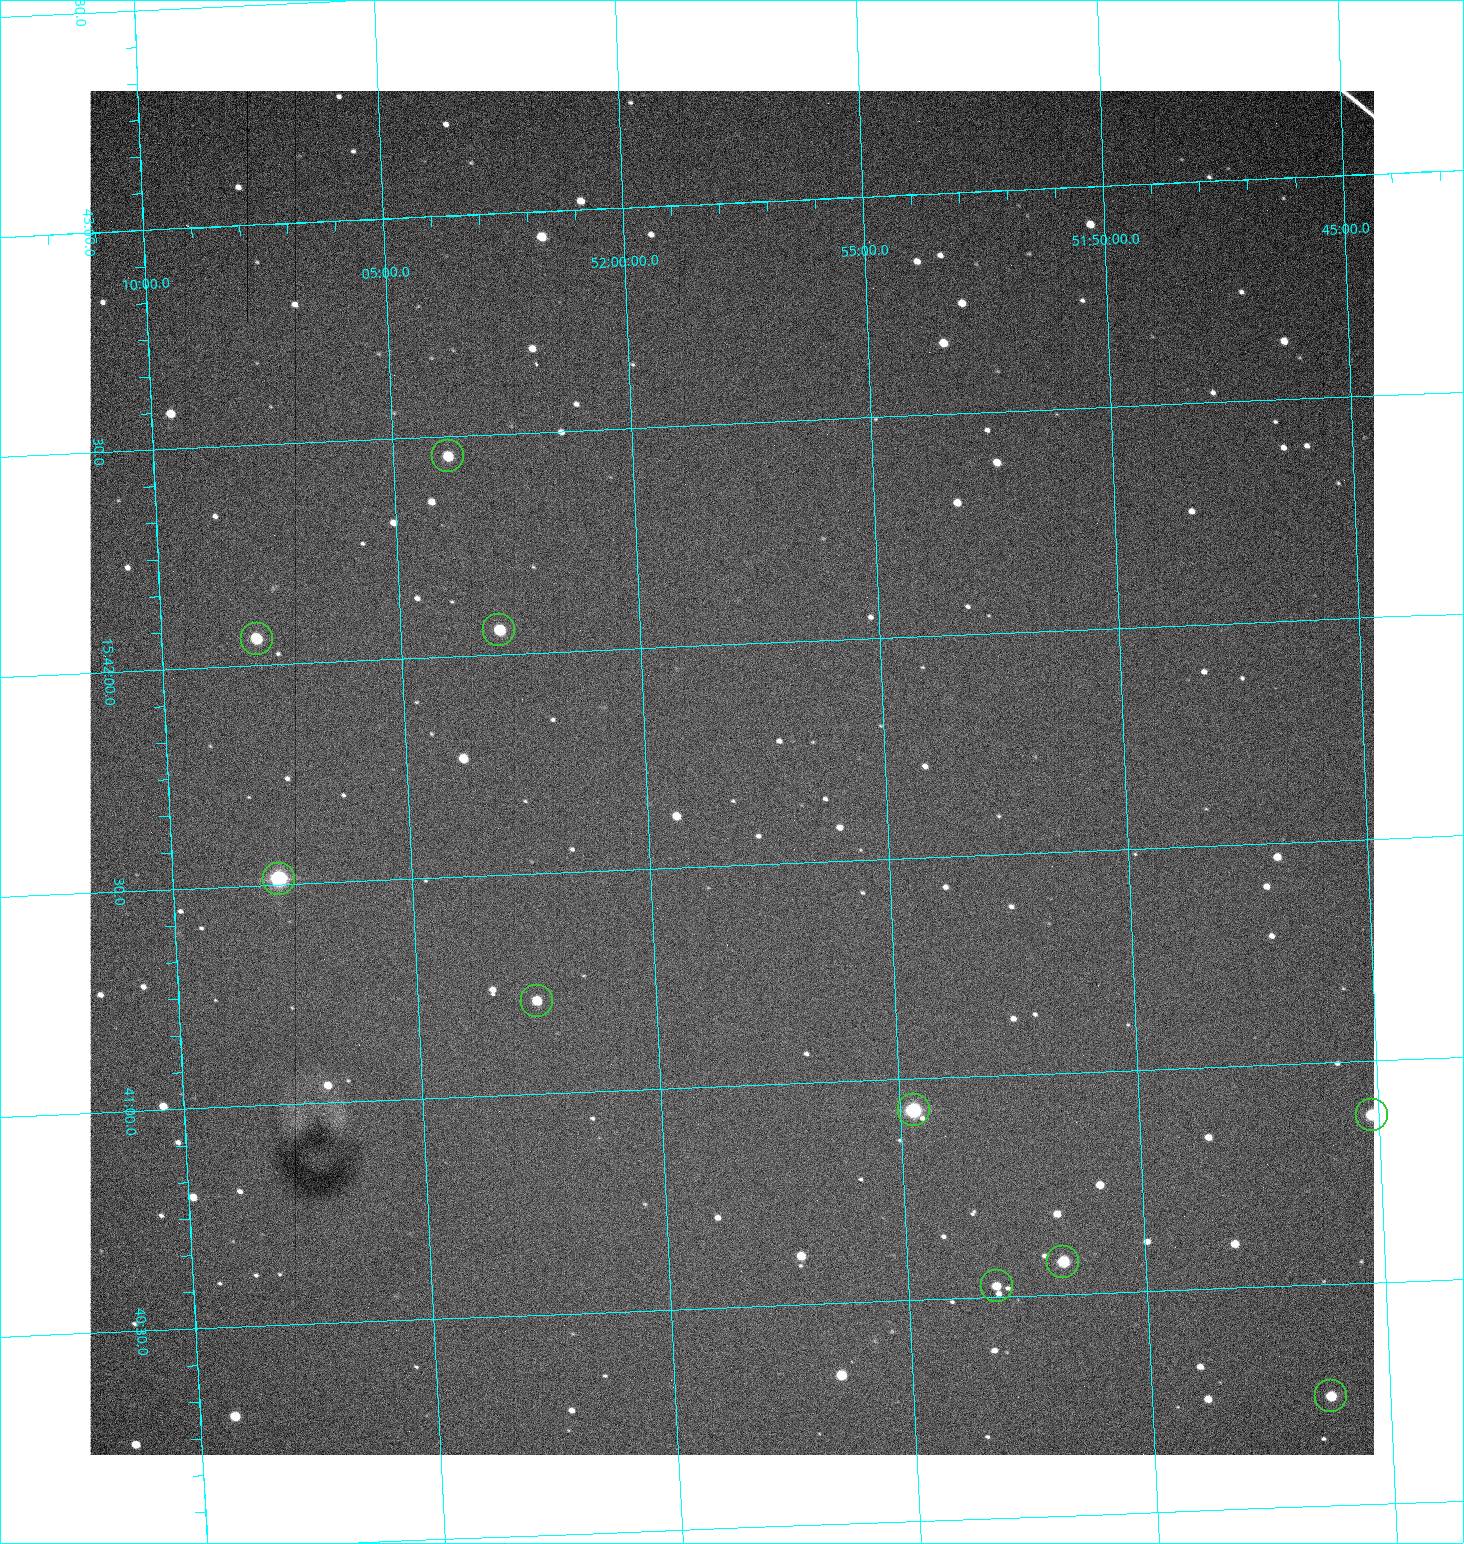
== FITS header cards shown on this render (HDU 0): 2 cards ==
NAXIS1  =                 1284 /fastest changing axis
NAXIS2  =                 1364 /next to fastest changing axis

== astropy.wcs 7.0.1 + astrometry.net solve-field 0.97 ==
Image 1284 x 1364 px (HDU 0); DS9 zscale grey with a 90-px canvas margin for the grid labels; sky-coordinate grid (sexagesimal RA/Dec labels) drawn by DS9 from the SOLVED WCS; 10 Tycho-2 reference stars matched to detected sources circled (green)
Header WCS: RA---TAN/DEC--TAN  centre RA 15:41:43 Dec +51:58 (235.43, +51.97 deg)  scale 1.26 arcsec/px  FOV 26.9' x 28.5'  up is +93 deg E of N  parity flipped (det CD > 0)
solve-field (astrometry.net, Tycho-2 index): VERIFIED the header's WCS against the Tycho-2 star catalogue (10 matches, 0 conflicts) and refined it, rather than solving blind
Solved WCS: RA---TAN-SIP/DEC--TAN-SIP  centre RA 15:41:43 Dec +51:58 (235.43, +51.97 deg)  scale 1.25 arcsec/px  FOV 26.8' x 28.6'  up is +92 deg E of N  parity flipped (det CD > 0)
The solver's refit moves the header's centre by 0.94 arcsec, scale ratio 0.9992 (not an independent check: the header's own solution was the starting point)
Tycho-2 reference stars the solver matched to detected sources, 10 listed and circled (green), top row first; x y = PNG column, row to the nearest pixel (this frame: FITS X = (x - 90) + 1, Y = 1364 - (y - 91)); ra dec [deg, ICRS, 3 dp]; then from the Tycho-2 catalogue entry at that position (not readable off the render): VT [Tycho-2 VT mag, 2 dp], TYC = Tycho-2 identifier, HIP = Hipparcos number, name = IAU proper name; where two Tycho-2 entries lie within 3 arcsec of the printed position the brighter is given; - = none
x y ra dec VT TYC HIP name
448 456 235.614 +52.064 11.61 3489-1132-1 - -
499 630 235.514 +52.049 11.19 3489-1407-1 - -
257 639 235.515 +52.133 11.12 3489-1380-1 - -
279 879 235.378 +52.130 9.31 3489-1322-1 76850 -
537 1001 235.303 +52.042 11.52 3489-958-1 - -
914 1110 235.232 +51.912 9.59 3489-824-1 - -
1372 1115 235.219 +51.752 10.98 3489-1435-1 - -
1063 1262 235.143 +51.862 10.97 3489-1016-1 - -
997 1286 235.131 +51.886 12.29 3489-908-1 - -
1331 1396 235.062 +51.771 11.53 3489-1453-1 - -